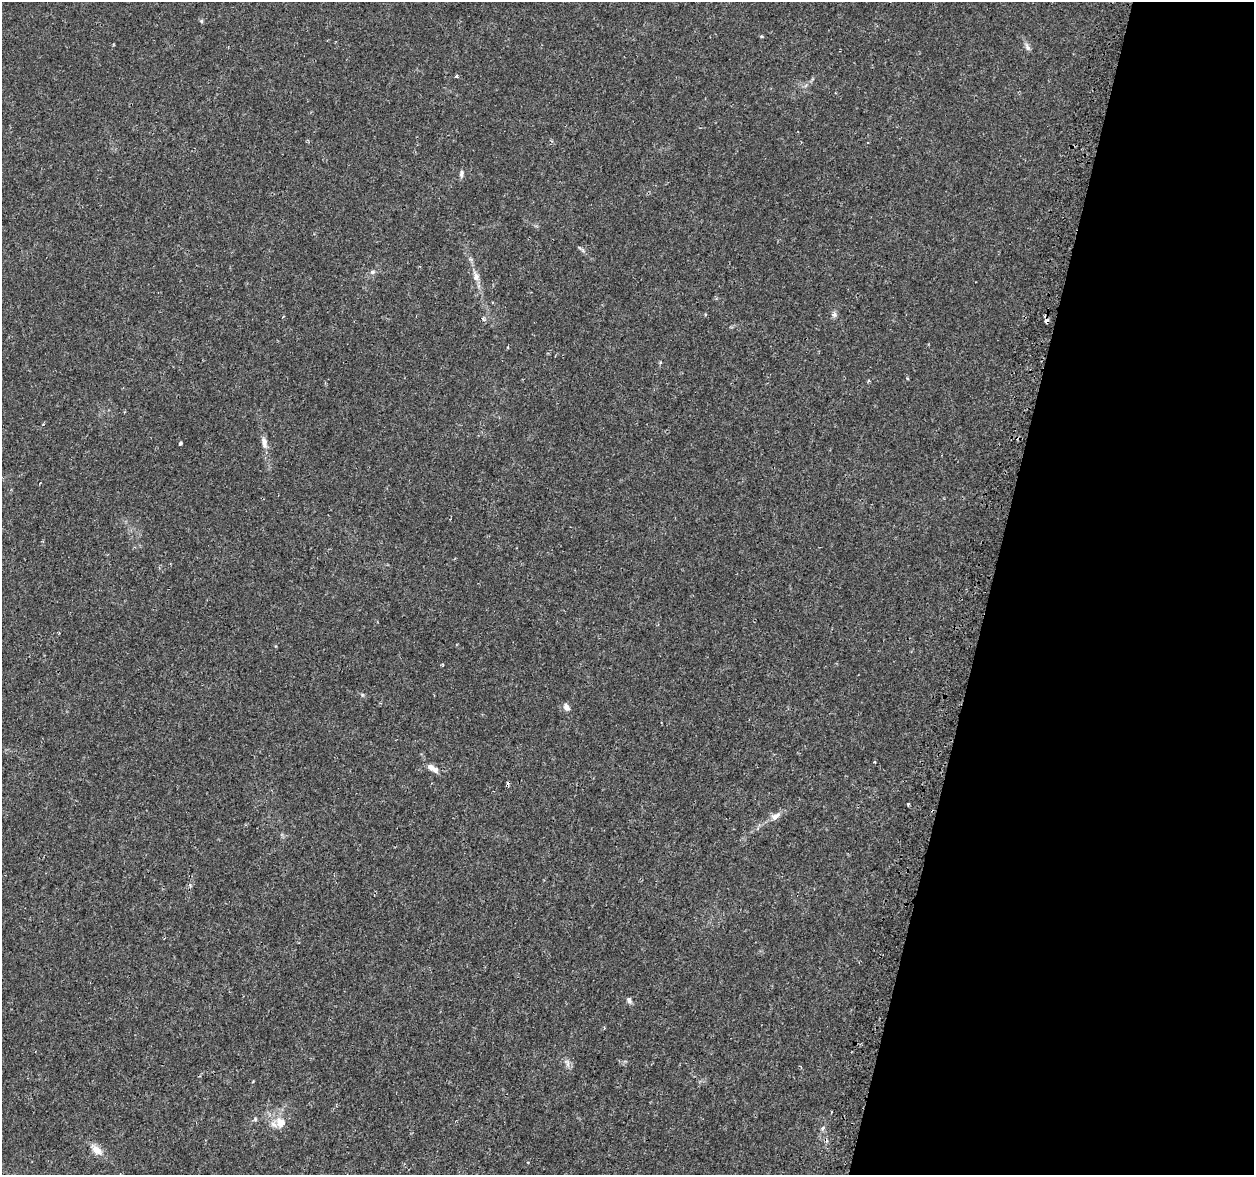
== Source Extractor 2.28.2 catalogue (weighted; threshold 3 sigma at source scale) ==
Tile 8 of 4 x 4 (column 4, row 2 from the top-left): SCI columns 3801-5052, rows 2674-3846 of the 5090 x 5287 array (HDU 1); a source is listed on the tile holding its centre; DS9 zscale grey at full resolution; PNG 1256 x 1177 px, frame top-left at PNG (2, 2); no overlay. Shown black and unused: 21% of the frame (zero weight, under 2 of 3 exposures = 3% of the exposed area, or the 3 px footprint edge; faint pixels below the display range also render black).
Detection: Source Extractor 2.28.2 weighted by HDU 2 'WHT'; one run over the whole footprint, this tile lists its part. Background 0.00707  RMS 0.0022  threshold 0.0101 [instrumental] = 3 sigma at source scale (4.5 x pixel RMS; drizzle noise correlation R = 1.50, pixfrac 1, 0.0396/0.0396 arcsec/px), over >= 5 px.
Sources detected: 30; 1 cosmic-ray / hot-pixel residue — not listed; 1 inside a brighter listed object's ellipse — not listed separately; the other 28 listed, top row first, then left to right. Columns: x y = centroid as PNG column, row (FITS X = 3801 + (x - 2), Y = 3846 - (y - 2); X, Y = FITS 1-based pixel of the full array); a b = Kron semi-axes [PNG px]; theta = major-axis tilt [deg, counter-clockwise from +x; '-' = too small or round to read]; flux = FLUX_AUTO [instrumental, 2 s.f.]
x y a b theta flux
201 21 5 5 - 0.3
761 36 5 3 - 0.23
1027 47 11 6 -61 0.78
456 76 4 4 - 0.46
461 173 9 6 84 0.66
372 272 7 5 30 0.55
476 276 13 9 -72 1.4
834 314 9 7 73 0.64
483 319 6 5 - 0.41
1046 321 4 4 - 1.4
660 363 4 4 - 0.29
907 378 4 4 - 0.22
264 442 16 7 -84 1.4
180 443 4 3 - 0.75
442 664 3 3 - 0.34
362 695 6 4 72 0.27
566 707 8 6 -59 1.2
875 762 4 2 - 0.17
430 767 7 6 - 1.2
908 804 3 3 - 0.71
775 816 13 7 35 1.6
629 1000 8 6 -71 0.6
567 1063 13 6 -69 0.96
255 1119 6 4 -73 0.29
280 1123 17 15 -68 3.3
822 1128 8 4 70 0.46
97 1150 15 9 -39 2.2
528 1162 3 3 - 0.25
Overlapping masked pixels (flux is a lower limit): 1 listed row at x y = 1046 321